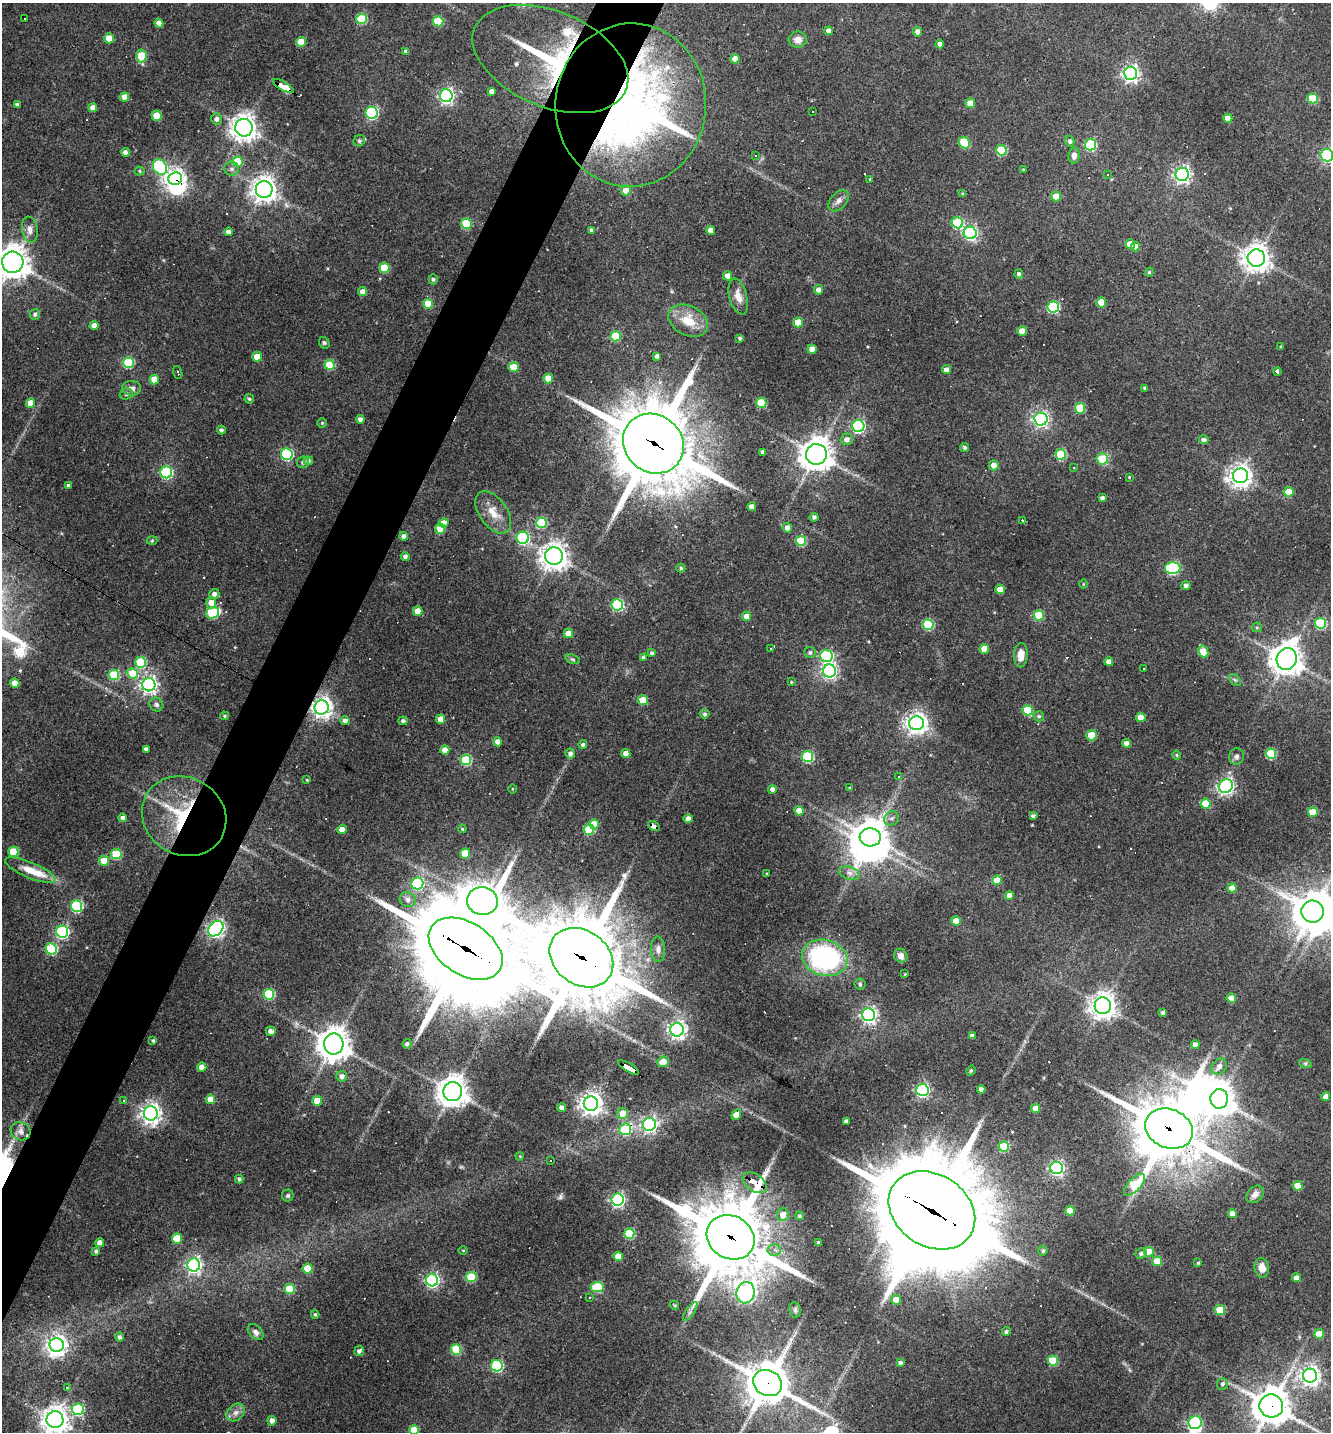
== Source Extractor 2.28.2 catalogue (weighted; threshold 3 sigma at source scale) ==
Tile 7 of 4 x 4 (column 3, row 2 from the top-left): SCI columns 2936-4264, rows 2863-4292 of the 5733 x 5723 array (HDU 1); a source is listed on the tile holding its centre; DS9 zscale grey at full resolution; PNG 1333 x 1434 px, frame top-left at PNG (2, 3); each listed source drawn as its Kron ellipse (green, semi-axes under 4 px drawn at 4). Shown black and unused: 4% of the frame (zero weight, under 3 of 4 exposures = <1% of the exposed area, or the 3 px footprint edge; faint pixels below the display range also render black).
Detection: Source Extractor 2.28.2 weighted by HDU 2 'WHT'; one run over the whole footprint, this tile lists its part. Background 0.0711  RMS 0.0055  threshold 0.0249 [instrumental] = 3 sigma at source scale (4.5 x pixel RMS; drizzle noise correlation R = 1.50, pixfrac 1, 0.05/0.05 arcsec/px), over >= 5 px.
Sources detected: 385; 1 too faint to see at this stretch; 8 inside a brighter object's white glare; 16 cosmic-ray / hot-pixel residue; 1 long thin detection or spike segment (spike, bleed or trail) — neither listed nor drawn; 7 inside a brighter listed object's ellipse — not listed separately; the other 352 listed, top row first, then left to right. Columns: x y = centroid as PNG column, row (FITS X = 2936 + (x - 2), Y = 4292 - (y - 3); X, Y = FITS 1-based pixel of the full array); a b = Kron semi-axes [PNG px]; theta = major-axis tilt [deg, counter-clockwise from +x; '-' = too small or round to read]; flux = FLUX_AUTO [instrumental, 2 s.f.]
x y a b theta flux
24 19 2 2 - 0.57
361 19 5 5 - 34
438 21 5 5 - 22
159 23 4 4 - 3.4
829 31 4 4 - 3.6
918 32 5 4 - 2.4
109 38 5 5 - 11
798 40 9 8 - 4.5
301 42 5 5 - 11
940 44 4 4 - 1.9
406 51 4 4 - 1.9
141 56 6 5 - 17
550 59 82 47 -23 110
735 59 4 4 - 6.8
1131 73 6 6 - 210
283 86 12 3 -31 100
492 91 4 4 - 2.6
446 96 6 6 - 170
124 97 5 4 - 5.8
1313 98 5 5 - 27
970 103 5 5 - 8.2
17 104 3 3 - 1.2
631 105 81 75 86 450
93 108 4 4 - 3.3
812 111 2 2 - 0.44
372 113 6 6 - 71
157 116 5 5 - 12
1228 118 5 4 - 7.1
217 119 6 5 - 2.2
244 128 9 8 - 530
359 141 6 5 - 1.2
1070 141 5 4 - 1.6
964 143 6 5 - 25
1090 145 5 5 - 53
1001 150 5 5 - 29
125 152 4 4 - 2.4
1074 155 8 5 82 3.5
1327 155 6 6 - 100
755 156 3 2 - 0.63
238 161 5 5 - 17
160 167 8 6 -56 77
232 169 7 7 - 2.1
1024 170 3 3 - 0.67
140 171 5 4 - 0.78
1182 174 6 6 - 190
1107 175 3 3 - 0.45
175 179 7 6 - 290
870 179 3 3 - 8
264 189 8 8 - 470
626 190 5 5 - 4.9
963 194 4 4 - 0.8
1056 196 5 5 - 8.7
839 201 12 8 47 2.9
957 223 5 5 - 40
466 224 5 5 - 26
30 230 13 7 -81 3.5
591 230 4 3 - 1.2
711 231 4 4 - 4.3
228 232 4 4 - 2.6
970 233 6 6 - 110
1130 244 5 5 - 8.2
1135 247 5 4 - 4.4
1256 258 9 8 - 600
13 262 10 10 - 840
384 268 5 5 - 19
1149 272 4 4 - 0.66
1019 274 4 4 - 1.4
727 276 4 4 - 3.3
433 279 5 4 - 1.1
818 290 4 4 - 3
362 292 4 4 - 3.9
738 296 18 8 -75 5.4
1101 302 5 5 - 13
428 304 5 5 - 13
1053 307 6 5 - 58
35 314 5 5 - 1.5
688 321 21 14 -27 13
798 322 5 5 - 11
94 326 4 4 - 3.9
1022 331 5 5 - 8.6
616 336 5 5 - 25
740 338 3 3 - 0.91
324 343 6 5 - 0.97
1281 347 3 3 - 0.71
812 349 4 4 - 4.7
657 356 4 4 - 1.8
257 357 5 5 - 9
128 362 5 5 - 36
330 365 5 5 - 22
513 367 5 5 - 12
946 370 4 4 - 3.1
1277 371 4 3 - 4
178 372 7 3 -73 0.83
548 378 5 5 - 9.4
154 380 5 4 - 9.2
132 388 9 7 -4 3.2
1145 388 3 3 - 1.1
126 394 7 5 16 1.4
249 399 5 4 - 0.96
30 403 4 4 - 6.7
761 403 5 5 - 22
1080 408 5 5 - 22
360 419 4 4 - 2.2
1041 419 6 6 - 160
322 423 5 5 - 0.67
858 426 6 6 - 97
221 430 4 4 - 1.3
847 439 6 5 - 2.7
1204 440 5 4 - 1.7
653 444 32 28 -41 5200
964 447 4 3 - 1.2
763 452 4 3 - 1.6
287 454 6 6 - 60
816 454 10 10 - 840
1061 454 5 5 - 30
1102 459 5 5 - 17
308 461 5 4 - 1.5
303 462 6 6 - 1.4
994 465 5 5 - 3.7
1073 468 3 2 - 1.1
166 472 6 6 - 59
1240 476 7 7 - 450
1129 477 2 2 - 0.44
68 485 4 3 - 0.94
1288 492 5 5 - 11
1102 498 4 3 - 1.6
752 507 4 4 - 4.1
493 512 24 14 -55 9.6
814 517 4 4 - 1.4
1022 520 3 2 - 1.1
444 523 5 4 - 4.9
541 523 5 5 - 33
787 528 5 4 - 3.5
440 529 5 5 - 18
404 536 4 4 - 2.3
523 538 6 6 - 76
152 541 5 3 - 0.55
801 541 5 5 - 28
405 556 4 4 - 1.8
554 556 9 8 - 560
681 568 4 4 - 0.95
1173 568 8 6 1 85
1083 584 4 3 - 0.46
1186 585 4 4 - 1.9
1000 589 5 5 - 8.6
214 594 5 5 - 2.3
211 603 6 5 - 5.8
617 605 6 5 - 58
418 611 5 4 - 6.8
213 613 7 5 23 36
1039 615 5 5 - 21
746 616 4 4 - 5
1321 623 5 5 - 39
928 625 5 5 - 40
1257 627 5 5 - 0.77
568 633 4 4 - 8.6
770 648 3 3 - 1.2
984 649 5 4 - 8.2
1203 651 6 5 - 15
652 653 4 3 - 1.1
810 653 5 5 - 1.3
1021 655 12 6 87 5.4
826 656 6 6 - 79
644 657 4 4 - 1.4
573 659 7 4 -19 0.96
1287 659 11 10 - 830
141 662 5 5 - 34
1109 662 4 4 - 4
1144 669 2 2 - 0.49
830 671 6 6 - 140
133 673 5 5 - 19
114 675 5 5 - 31
1235 680 7 4 -44 1
791 682 4 3 - 0.54
15 683 5 4 - 6.2
149 685 6 6 - 210
643 700 5 5 - 12
156 705 7 6 - 1.5
322 707 7 7 - 340
1028 710 5 5 - 26
705 714 5 4 - 1.1
224 716 4 3 - 0.64
1039 716 5 5 - 1
1141 717 5 4 - 8
441 719 4 4 - 5.5
345 721 4 4 - 2.4
403 721 4 4 - 1.4
916 723 7 7 - 350
1091 735 5 5 - 12
498 742 4 4 - 4.7
1126 743 4 4 - 3.1
583 745 4 4 - 1.4
146 749 4 4 - 1.6
445 750 4 4 - 5.1
570 753 5 4 - 2.1
626 753 4 4 - 4.1
1271 754 5 5 - 34
1177 755 4 4 - 0.66
1237 756 8 7 - 1.9
808 757 5 5 - 50
466 760 5 5 - 41
899 777 3 2 - 0.66
307 780 3 3 - 0.46
1226 786 7 6 - 190
850 788 3 3 - 0.65
512 789 4 3 - 0.47
772 789 4 4 - 2.1
1206 804 5 5 - 16
799 811 5 4 - 4.5
1313 812 5 5 - 12
184 816 43 38 -31 56
1033 816 4 4 - 1.3
123 818 4 4 - 2.4
892 818 8 6 41 1.8
688 819 4 4 - 3.9
594 824 5 5 - 12
654 826 6 4 -32 51
462 829 4 3 - 0.68
589 829 5 5 - 26
342 830 4 4 - 5.3
870 837 10 9 - 910
13 852 5 5 - 20
465 853 5 5 - 14
116 854 5 5 - 27
104 861 5 5 - 11
30 870 27 8 -23 9.8
849 873 10 6 -16 2.5
767 874 3 3 - 0.61
997 880 5 4 - 8.3
417 883 6 6 - 74
1232 888 4 4 - 5.8
1009 895 4 4 - 3.6
408 900 8 7 - 3
482 901 15 14 - 680
77 906 6 5 - 57
1313 912 11 11 - 990
956 921 5 4 - 7.4
216 929 8 6 46 190
62 932 6 6 - 89
51 949 5 5 - 48
466 949 41 26 -33 12000
658 949 12 7 -88 2.8
901 956 7 6 - 3.6
581 958 34 27 -37 6500
825 958 23 18 -15 88
905 974 3 2 - 0.49
860 984 5 5 - 0.99
269 994 5 5 - 42
1231 998 5 4 - 8.2
1103 1006 8 8 - 530
1163 1013 4 3 - 1.8
869 1015 6 6 - 190
677 1030 7 6 - 260
271 1031 5 4 - 3
972 1036 4 4 - 3.2
153 1041 3 3 - 0.9
334 1044 10 9 - 940
407 1044 5 4 - 1.6
1195 1045 4 4 - 3.2
663 1062 6 5 - 6
1305 1063 6 4 -18 0.98
1219 1066 8 7 - 3.3
202 1067 4 4 - 5.8
629 1067 12 3 -30 180
971 1071 5 4 - 0.71
342 1076 5 5 - 2.4
981 1089 4 4 - 2.1
922 1090 6 6 - 120
453 1092 9 9 - 800
1326 1097 4 4 - 3.8
211 1099 5 4 - 7.6
1219 1099 10 9 - 750
124 1101 4 3 - 0.44
317 1101 5 5 - 11
591 1104 7 7 - 450
562 1108 4 4 - 2.7
1036 1108 4 4 - 7
151 1113 7 7 - 330
622 1113 5 5 - 7
736 1115 5 4 - 8
846 1121 4 4 - 2.1
649 1124 6 6 - 140
625 1129 6 5 - 34
1169 1129 24 19 -22 3300
21 1131 10 9 - 3.3
1004 1146 5 5 - 25
520 1156 4 3 - 0.52
550 1160 3 3 - 1.1
1057 1168 6 6 - 140
239 1179 4 4 - 1.5
755 1183 13 8 -35 150
1134 1185 14 6 48 36
1298 1186 5 5 - 13
1255 1194 10 7 41 3.5
288 1195 6 6 - 1.1
617 1200 6 6 - 120
932 1210 46 36 -33 13000
1070 1211 5 4 - 8.1
1232 1214 4 4 - 4.7
783 1215 6 6 - 5.9
799 1216 4 4 - 1
629 1234 5 5 - 31
731 1237 25 21 -31 5200
177 1238 5 5 - 14
818 1242 3 3 - 0.8
100 1243 4 4 - 4.4
463 1250 4 3 - 0.51
774 1250 6 6 - 2.1
96 1251 3 3 - 1
1043 1251 5 4 - 1.1
1149 1252 5 5 - 11
1141 1253 6 5 - 1.6
618 1256 5 4 - 6.9
1157 1261 5 5 - 11
1198 1263 3 3 - 0.66
194 1265 6 6 - 170
1262 1268 10 7 -82 5.6
308 1269 5 5 - 16
471 1277 5 5 - 28
1296 1278 4 4 - 3.6
432 1280 6 6 - 120
597 1287 6 5 - 35
290 1289 5 5 - 21
746 1293 11 9 73 180
590 1298 3 2 - 0.64
896 1300 5 5 - 7.6
674 1305 5 3 - 0.68
795 1310 8 5 -83 1.5
1220 1310 5 5 - 20
690 1311 11 2 55 1.4
315 1314 4 3 - 0.9
256 1332 9 6 -45 2
1006 1332 4 4 - 1.2
1319 1334 5 4 - 12
119 1337 5 4 - 1.3
57 1345 7 7 - 280
456 1349 5 5 - 25
359 1351 5 4 - 1.6
1053 1361 5 5 - 23
900 1363 4 3 - 1.5
497 1366 6 5 - 63
1310 1376 7 7 - 330
767 1383 15 12 -28 1900
1222 1384 6 5 - 1.4
67 1388 3 3 - 0.63
1271 1406 12 11 - 1200
78 1409 6 6 - 56
236 1413 10 7 43 3
55 1420 8 8 - 630
272 1421 5 4 - 2.7
1195 1422 6 6 - 89
414 1430 5 5 - 12
Overlapping masked pixels (flux is a lower limit): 18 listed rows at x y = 550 59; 283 86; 631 105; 175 179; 653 444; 322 707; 184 816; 654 826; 466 949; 581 958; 629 1067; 625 1129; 1169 1129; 755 1183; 932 1210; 731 1237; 767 1383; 1271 1406
Isophote crosses this tile's border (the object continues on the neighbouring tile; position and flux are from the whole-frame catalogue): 5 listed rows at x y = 1327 155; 13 262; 1271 1406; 55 1420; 414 1430